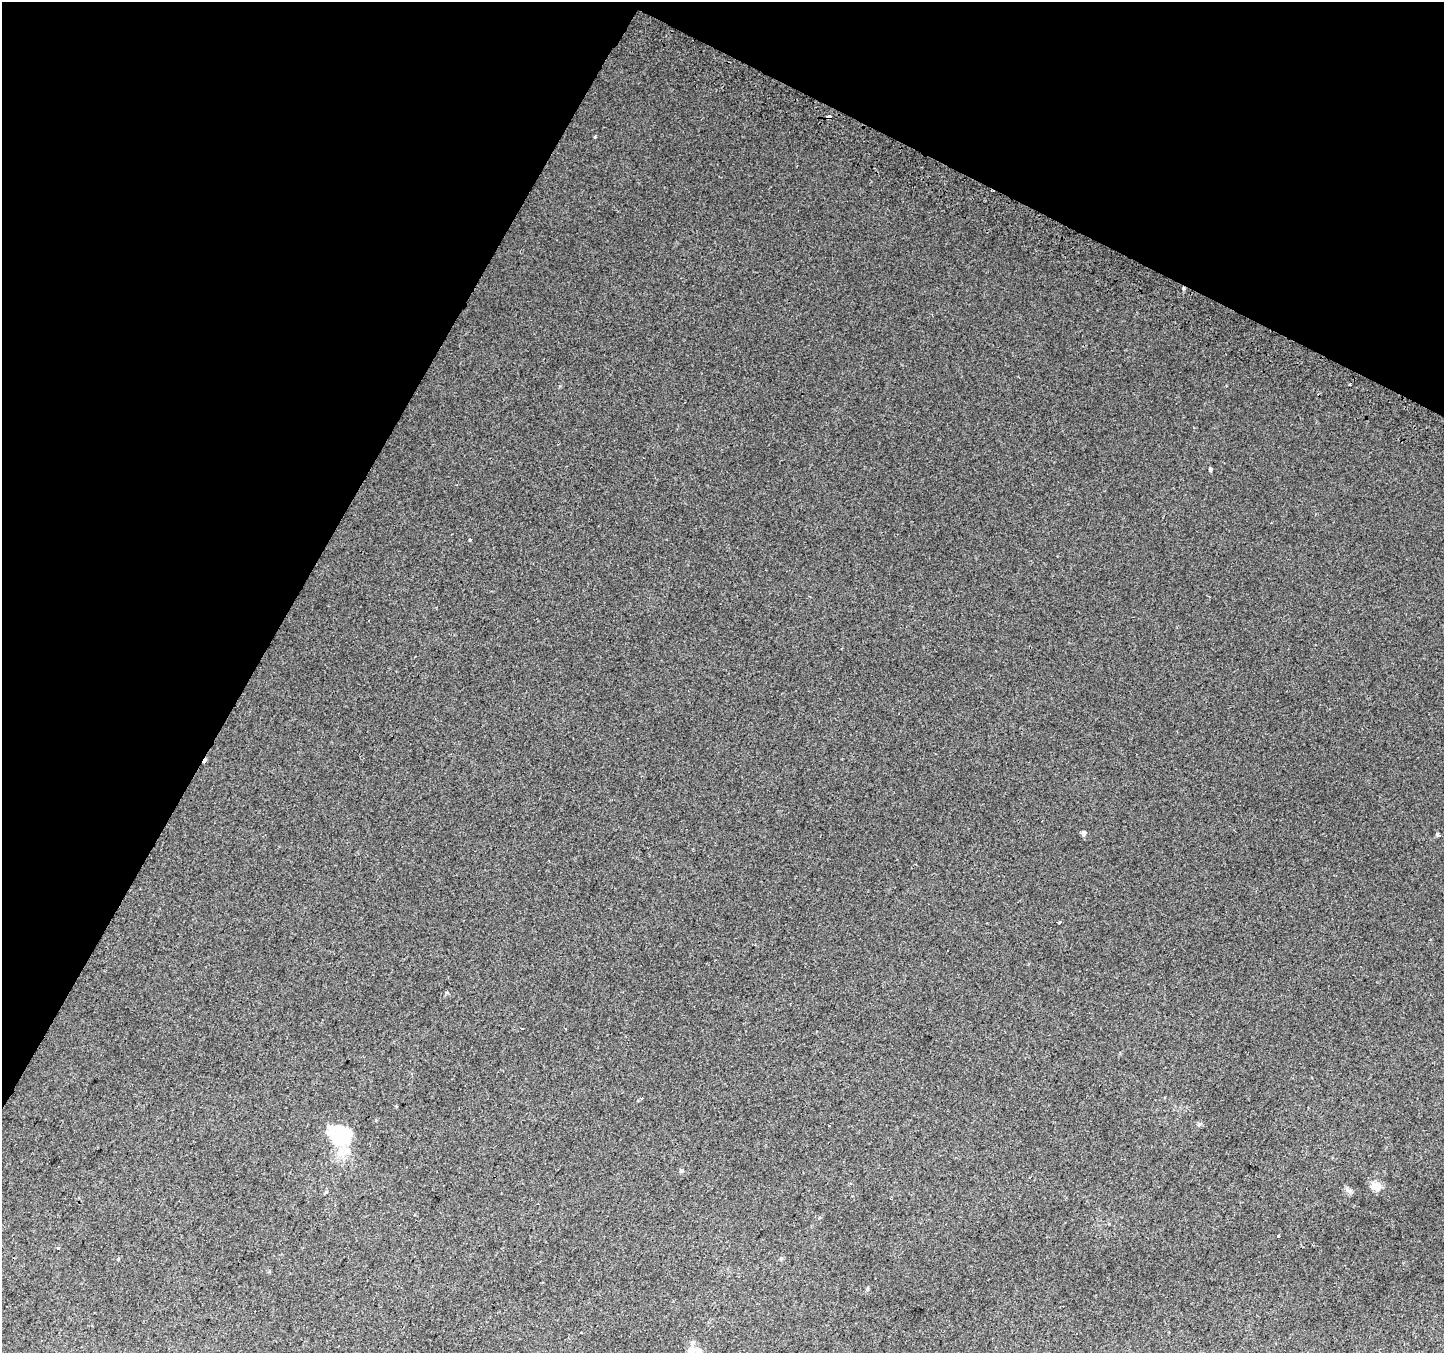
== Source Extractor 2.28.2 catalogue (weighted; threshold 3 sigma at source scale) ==
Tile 2 of 4 x 4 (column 2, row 1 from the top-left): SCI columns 1471-2912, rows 4356-5706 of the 5817 x 5943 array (HDU 1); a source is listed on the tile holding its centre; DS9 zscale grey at full resolution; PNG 1446 x 1355 px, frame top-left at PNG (2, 2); no overlay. Shown black and unused: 27% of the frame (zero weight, under 2 of 3 exposures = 2% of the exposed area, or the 3 px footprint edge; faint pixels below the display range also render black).
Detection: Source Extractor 2.28.2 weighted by HDU 2 'WHT'; one run over the whole footprint, this tile lists its part. Background 0.00904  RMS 0.004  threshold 0.0181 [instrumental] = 3 sigma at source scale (4.5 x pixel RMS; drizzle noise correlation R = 1.50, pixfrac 1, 0.0396/0.0396 arcsec/px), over >= 5 px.
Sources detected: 24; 1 cosmic-ray / hot-pixel residue — not listed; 1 inside a brighter listed object's ellipse — not listed separately; the other 22 listed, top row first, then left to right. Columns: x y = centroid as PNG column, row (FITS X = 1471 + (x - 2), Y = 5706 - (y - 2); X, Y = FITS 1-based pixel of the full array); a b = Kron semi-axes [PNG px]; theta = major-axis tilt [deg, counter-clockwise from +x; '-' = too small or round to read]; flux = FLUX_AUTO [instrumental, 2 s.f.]
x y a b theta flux
829 117 4 3 - 1.5
595 137 4 3 - 0.4
1183 288 5 3 - 0.54
1350 385 3 2 - 0.35
1210 469 4 3 - 3.4
470 540 3 3 - 0.43
1083 833 6 5 - 0.9
1437 834 4 3 - 2
447 992 4 4 - 0.6
522 1029 3 2 - 0.47
642 1098 4 3 - 0.39
1199 1124 6 4 44 0.6
341 1135 35 25 -17 18
681 1171 5 5 - 0.55
1376 1186 14 11 -29 3.2
1349 1191 12 4 -40 1.1
326 1192 6 4 39 0.51
1278 1236 3 3 - 0.95
58 1248 3 3 - 0.7
781 1258 6 5 - 0.64
868 1289 7 3 81 0.5
691 1350 11 9 42 3.4
Overlapping masked pixels (flux is a lower limit): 2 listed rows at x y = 829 117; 1183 288
Isophote crosses this tile's border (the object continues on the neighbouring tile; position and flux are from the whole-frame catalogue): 1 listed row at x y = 691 1350